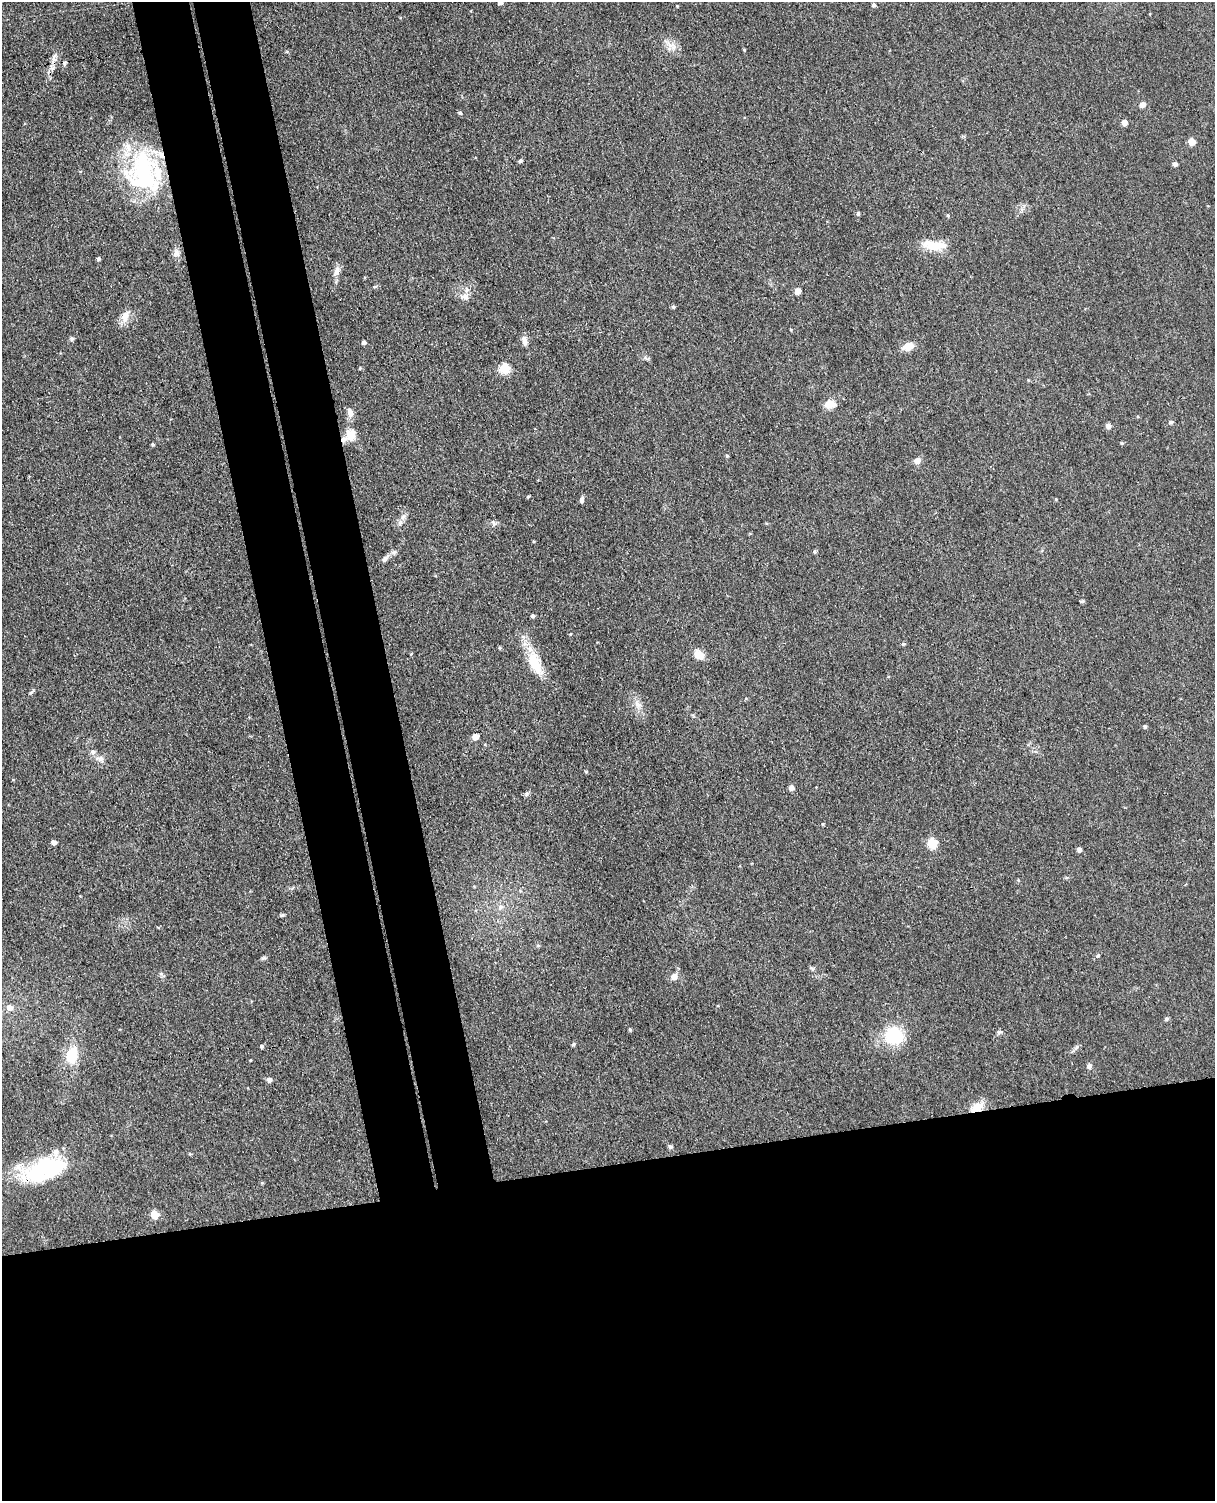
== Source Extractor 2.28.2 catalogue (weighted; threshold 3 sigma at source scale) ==
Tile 11 of 4 x 3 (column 3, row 3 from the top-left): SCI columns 2485-3697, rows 149-1647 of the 4967 x 4906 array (HDU 1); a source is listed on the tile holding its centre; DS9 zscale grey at full resolution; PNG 1217 x 1503 px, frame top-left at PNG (2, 2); no overlay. Shown black and unused: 30% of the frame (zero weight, under 3 of 4 exposures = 5% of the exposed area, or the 3 px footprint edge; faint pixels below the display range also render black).
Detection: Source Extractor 2.28.2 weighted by HDU 2 'WHT'; one run over the whole footprint, this tile lists its part. Background 0.0701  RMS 0.0075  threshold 0.0339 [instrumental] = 3 sigma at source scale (4.5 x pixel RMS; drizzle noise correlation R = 1.50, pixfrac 1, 0.05/0.05 arcsec/px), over >= 5 px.
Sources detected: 93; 1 inside a brighter object's white glare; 1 cosmic-ray / hot-pixel residue — not listed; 4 inside a brighter listed object's ellipse — not listed separately; the other 87 listed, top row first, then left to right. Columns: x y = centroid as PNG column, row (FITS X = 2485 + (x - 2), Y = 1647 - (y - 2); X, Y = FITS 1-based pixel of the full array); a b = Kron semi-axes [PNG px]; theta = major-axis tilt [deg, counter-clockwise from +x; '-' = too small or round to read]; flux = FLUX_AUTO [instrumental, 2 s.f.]
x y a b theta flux
500 2 4 4 - 2.9
874 5 5 5 - 1.6
677 6 3 3 - 0.59
672 45 17 10 -16 6.7
744 50 4 3 - 0.74
54 58 19 4 75 4.4
1142 104 6 5 - 3.6
460 113 5 4 - 1.1
1124 122 5 5 - 4.8
1191 142 5 5 - 12
520 161 6 4 51 1.3
1175 164 5 5 - 2.3
143 173 52 40 -77 96
858 213 5 4 - 1.3
948 215 5 4 - 0.88
934 245 31 11 -4 16
176 253 10 8 86 3.7
98 259 4 4 - 1.3
337 271 13 8 79 4.7
375 287 6 4 2 0.96
797 291 5 5 - 8.6
465 297 9 8 - 3.8
673 307 5 4 - 1.1
125 317 18 10 74 7.2
72 339 6 5 - 1.4
524 341 12 7 -78 3.8
364 342 4 4 - 2.3
908 346 11 8 16 8.5
360 368 4 4 - 0.67
505 368 5 5 - 48
830 404 13 9 10 8.1
350 413 13 7 -74 4.4
1171 422 5 5 - 1.6
1108 426 6 5 - 3
351 435 14 12 79 10
1122 443 5 4 - 0.9
153 445 4 4 - 1
727 455 5 4 - 1
917 461 9 7 21 3.6
528 496 3 2 - 1
1056 499 4 3 - 0.63
582 500 8 5 74 1.8
403 517 9 6 73 3.1
493 523 8 4 -53 1.4
815 551 4 4 - 1.4
385 558 13 6 46 3.3
1082 601 6 3 13 0.93
533 616 5 4 - 1.5
570 634 3 3 - 0.55
903 644 5 4 - 1.1
699 655 11 8 -36 8.6
535 663 32 14 -67 23
638 704 12 8 -37 4.4
1145 726 4 4 - 1.3
475 737 5 5 - 6.7
93 752 7 6 - 2.6
100 759 12 7 -5 3.8
586 771 4 4 - 0.85
791 787 5 5 - 3.4
823 824 5 3 - 0.64
53 842 4 4 - 3.8
932 843 5 5 - 41
1079 849 4 4 - 2.9
1018 880 4 4 - 0.72
500 907 7 7 - 3
282 915 6 4 14 1.2
538 945 5 3 - 0.88
1098 955 6 4 32 1.1
812 968 9 3 -45 1.2
674 977 7 6 - 5.6
9 1008 8 7 - 3.7
1167 1019 5 5 - 1.5
630 1029 5 3 - 1
999 1032 8 5 24 1.5
894 1036 16 14 -15 44
573 1044 5 5 - 1
261 1046 5 4 - 1.3
1077 1047 6 4 88 1.3
72 1055 16 10 77 23
1089 1066 8 6 81 1.9
269 1080 5 5 - 3
977 1107 18 11 29 10
670 1146 6 5 - 1.5
190 1154 4 4 - 0.83
41 1170 50 26 14 67
262 1183 4 4 - 0.67
154 1215 5 5 - 19
Overlapping masked pixels (flux is a lower limit): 2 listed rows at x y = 977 1107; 41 1170
Isophote crosses this tile's border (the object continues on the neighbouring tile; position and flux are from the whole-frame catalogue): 1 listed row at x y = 500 2
Unlisted compact peaks at least as high as the median listed source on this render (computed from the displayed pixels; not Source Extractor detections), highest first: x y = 526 794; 263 958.